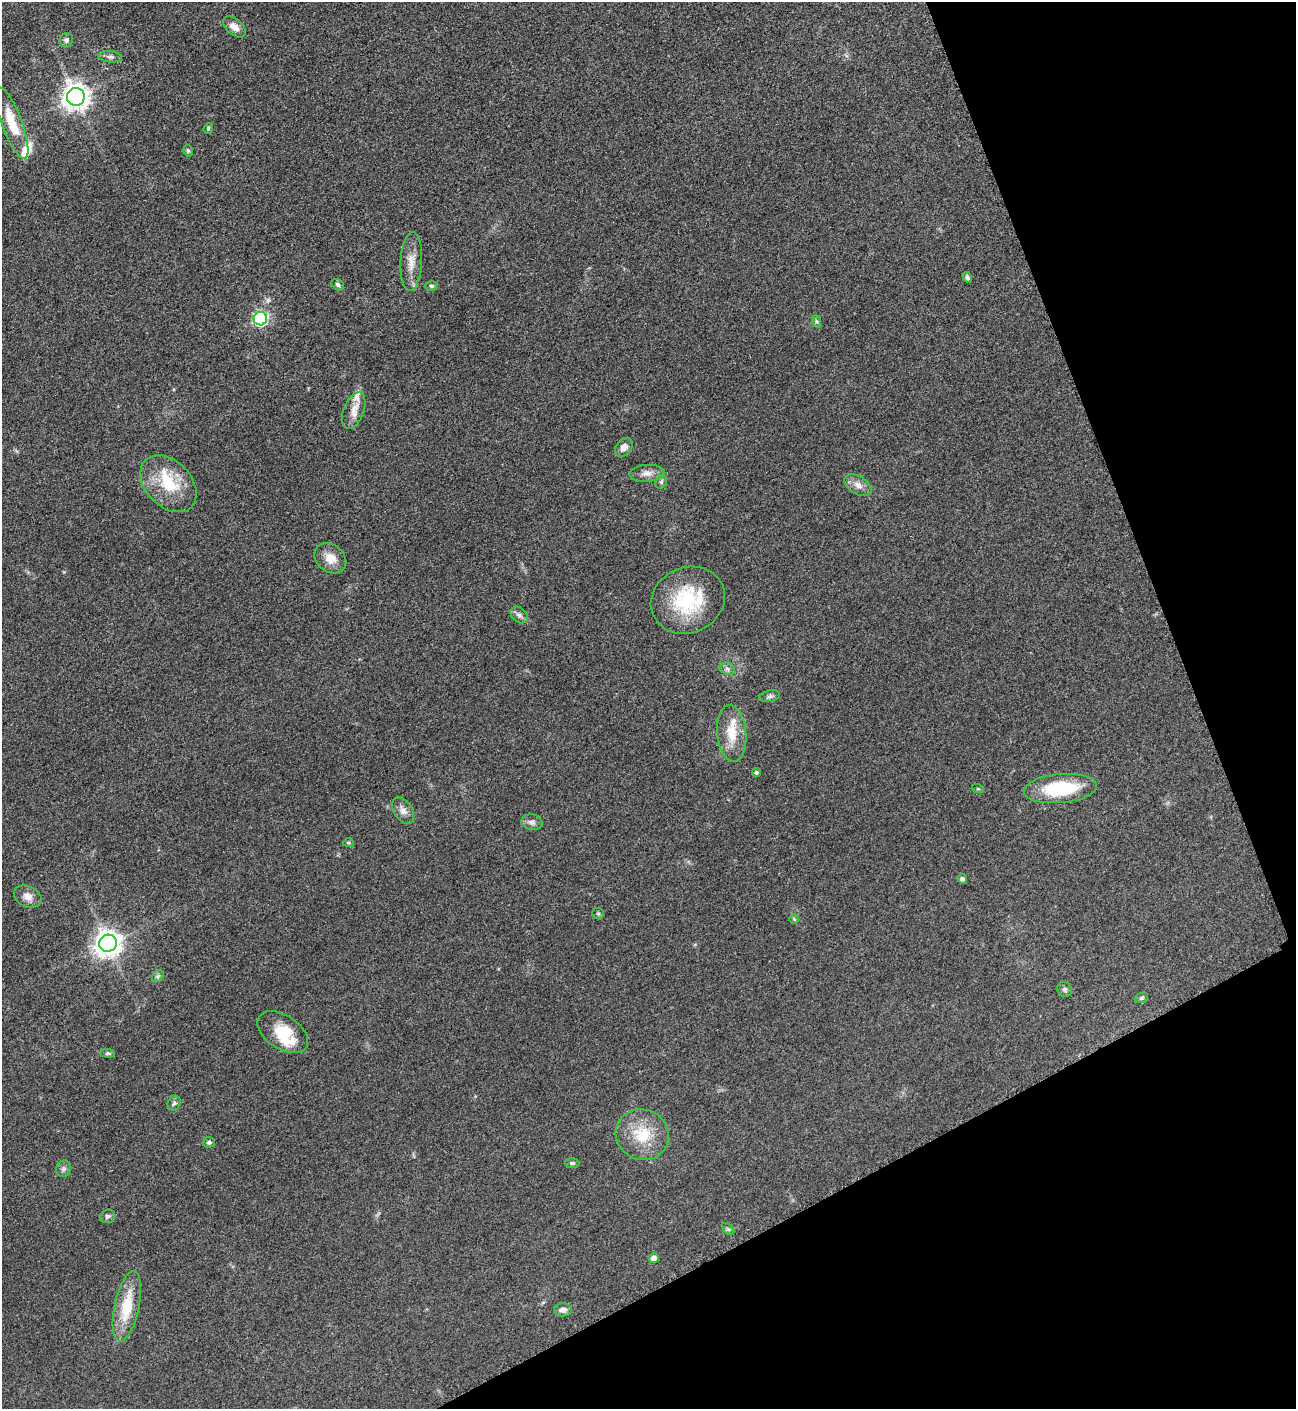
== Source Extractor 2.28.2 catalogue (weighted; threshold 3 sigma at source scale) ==
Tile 12 of 4 x 4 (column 4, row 3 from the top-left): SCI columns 4046-5339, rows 1415-2821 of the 5636 x 5647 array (HDU 1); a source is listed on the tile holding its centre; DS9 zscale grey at full resolution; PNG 1298 x 1411 px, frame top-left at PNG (2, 2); each listed source drawn as its Kron ellipse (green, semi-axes under 4 px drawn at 4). Shown black and unused: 21% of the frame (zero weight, under 3 of 5 exposures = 1% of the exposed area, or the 3 px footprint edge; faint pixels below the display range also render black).
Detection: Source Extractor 2.28.2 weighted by HDU 2 'WHT'; one run over the whole footprint, this tile lists its part. Background 0.0927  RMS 0.0067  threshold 0.0302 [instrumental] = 3 sigma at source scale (4.5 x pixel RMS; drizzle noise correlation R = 1.50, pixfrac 1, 0.05/0.05 arcsec/px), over >= 5 px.
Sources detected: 56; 5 inside a brighter listed object's ellipse — not listed separately; the other 51 listed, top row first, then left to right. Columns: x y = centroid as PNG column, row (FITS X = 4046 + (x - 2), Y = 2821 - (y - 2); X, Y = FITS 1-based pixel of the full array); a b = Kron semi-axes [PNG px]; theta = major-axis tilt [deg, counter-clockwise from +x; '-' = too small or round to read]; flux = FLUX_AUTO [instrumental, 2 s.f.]
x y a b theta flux
234 27 13 8 -41 5.6
66 40 7 6 - 1.8
110 57 11 5 -5 2.2
76 97 9 9 - 660
12 123 38 10 -69 20
208 128 5 4 - 0.89
188 151 6 4 -74 1
411 262 29 11 87 9.3
967 277 5 4 - 1.6
338 285 7 5 -36 1.5
431 286 6 5 - 1.2
260 319 7 6 - 120
816 321 6 4 -71 1.1
354 411 19 10 69 7.3
624 447 10 7 51 4.5
647 473 17 8 4 4.9
661 482 7 5 65 1.4
168 484 33 23 -46 28
858 485 15 9 -32 5.1
330 558 17 13 -38 8.7
688 600 38 32 24 47
519 615 10 7 -44 2.5
727 669 8 6 -22 2
770 696 10 5 13 1.8
732 733 28 14 -85 17
757 772 4 4 - 1.5
1060 788 37 14 5 40
978 789 6 4 -18 0.8
403 810 15 9 -56 4.6
532 822 10 7 -11 2.6
348 843 5 4 - 0.91
963 879 5 4 - 2
28 896 14 10 -26 5.3
598 913 6 5 - 1
794 919 5 5 - 0.87
108 943 9 8 - 690
158 976 7 5 44 1.4
1065 989 8 7 - 1.7
1141 998 7 5 17 1.3
283 1032 28 16 -33 20
108 1053 7 4 -4 1.1
174 1103 7 6 - 1.6
642 1135 27 25 -23 25
209 1142 6 5 - 1.5
572 1163 7 5 1 1.3
64 1169 8 7 - 2.2
108 1216 8 6 23 1.7
728 1229 7 4 -44 1.1
654 1258 5 5 - 4.9
127 1306 36 12 78 25
563 1310 9 6 2 3.2